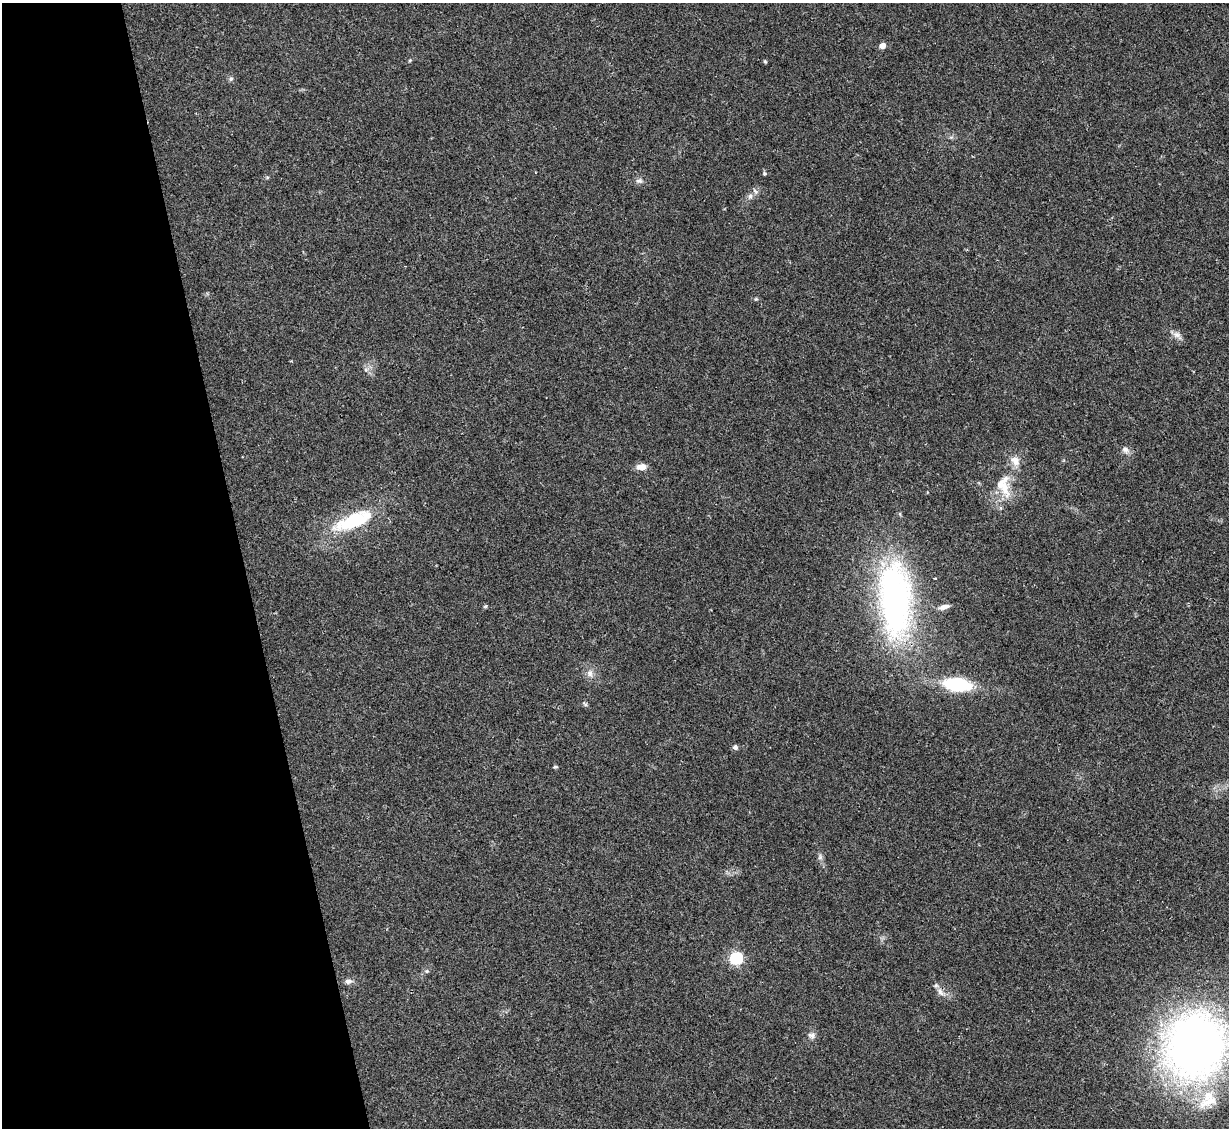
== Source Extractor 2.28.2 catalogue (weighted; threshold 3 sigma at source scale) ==
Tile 5 of 4 x 4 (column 1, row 2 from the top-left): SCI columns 2-1228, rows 2502-3627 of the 4908 x 4890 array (HDU 1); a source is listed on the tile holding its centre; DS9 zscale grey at full resolution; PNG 1231 x 1130 px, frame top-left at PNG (2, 3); no overlay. Shown black and unused: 20% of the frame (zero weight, under 2 of 3 exposures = <1% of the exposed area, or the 3 px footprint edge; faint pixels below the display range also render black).
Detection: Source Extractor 2.28.2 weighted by HDU 2 'WHT'; one run over the whole footprint, this tile lists its part. Background 0.0692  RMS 0.0091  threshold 0.0411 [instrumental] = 3 sigma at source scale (4.5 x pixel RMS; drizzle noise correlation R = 1.50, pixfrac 1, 0.05/0.05 arcsec/px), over >= 5 px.
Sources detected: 30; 2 inside a brighter listed object's ellipse — not listed separately; the other 28 listed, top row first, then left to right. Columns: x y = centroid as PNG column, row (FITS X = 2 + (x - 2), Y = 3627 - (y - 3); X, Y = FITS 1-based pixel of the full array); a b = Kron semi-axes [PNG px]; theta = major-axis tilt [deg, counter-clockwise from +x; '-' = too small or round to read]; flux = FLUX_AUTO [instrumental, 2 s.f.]
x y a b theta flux
882 46 5 4 - 9
410 60 5 4 - 0.93
765 61 5 4 - 1
231 79 6 5 - 1.7
764 173 5 5 - 1.2
639 181 9 7 7 3
750 196 6 6 - 2.6
756 299 5 4 - 1.1
1177 335 10 8 -43 4.2
1125 449 9 7 -41 3.9
1015 461 12 10 -56 8.3
641 467 9 7 4 8.1
1003 486 32 13 -60 20
353 521 51 17 23 56
895 599 104 41 -87 250
944 607 14 6 15 4.6
590 673 10 8 -74 4.8
957 685 22 11 -7 68
585 704 7 4 -45 1.5
735 747 6 5 - 2.6
555 767 5 4 - 1.2
820 857 8 6 77 2.4
736 958 6 5 - 140
427 971 6 5 - 1.6
348 981 9 6 -2 3.5
940 992 14 7 -50 5.1
812 1035 10 7 -24 3.5
1196 1046 61 54 72 570
Isophote crosses this tile's border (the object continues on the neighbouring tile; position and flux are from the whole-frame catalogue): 1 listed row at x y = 1196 1046